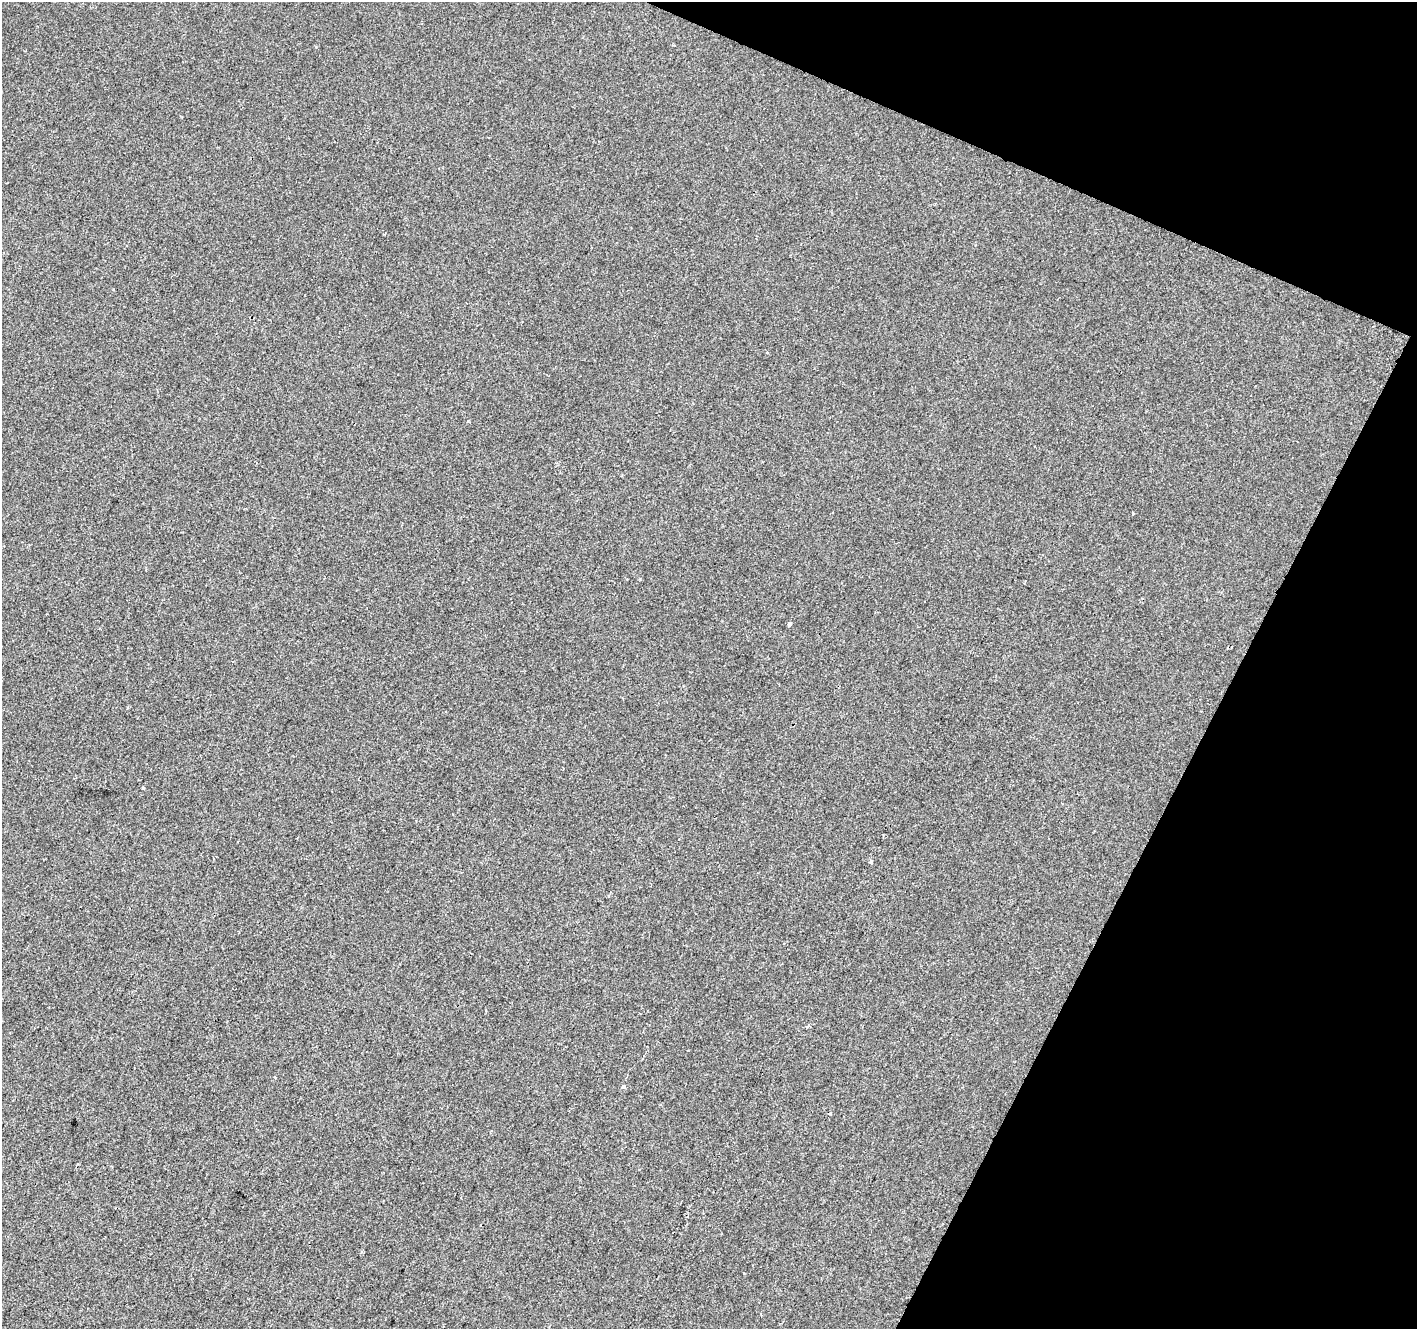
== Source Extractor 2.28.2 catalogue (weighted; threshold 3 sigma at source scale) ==
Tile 8 of 4 x 4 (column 4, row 2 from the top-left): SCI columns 4253-5667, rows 2924-4250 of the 5667 x 5782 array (HDU 1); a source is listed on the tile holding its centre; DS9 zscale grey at full resolution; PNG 1419 x 1331 px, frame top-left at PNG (2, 2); no overlay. Shown black and unused: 21% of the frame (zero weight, under 2 of 3 exposures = <1% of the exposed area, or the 3 px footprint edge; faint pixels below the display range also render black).
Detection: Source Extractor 2.28.2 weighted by HDU 2 'WHT'; one run over the whole footprint, this tile lists its part. Background -6.41e-04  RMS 0.0041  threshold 0.0186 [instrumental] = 3 sigma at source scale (4.5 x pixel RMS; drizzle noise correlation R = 1.50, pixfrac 1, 0.0396/0.0396 arcsec/px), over >= 5 px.
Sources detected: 6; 1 cosmic-ray / hot-pixel residue — not listed; the other 5 listed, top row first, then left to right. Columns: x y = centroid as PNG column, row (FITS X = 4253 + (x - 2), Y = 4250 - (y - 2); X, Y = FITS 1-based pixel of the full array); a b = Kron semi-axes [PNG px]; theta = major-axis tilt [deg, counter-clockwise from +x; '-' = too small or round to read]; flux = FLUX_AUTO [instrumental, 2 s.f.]
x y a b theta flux
1133 514 3 3 - 0.64
789 624 4 3 - 1.9
143 788 3 3 - 0.78
871 862 4 4 - 1.5
623 1087 5 4 - 0.61